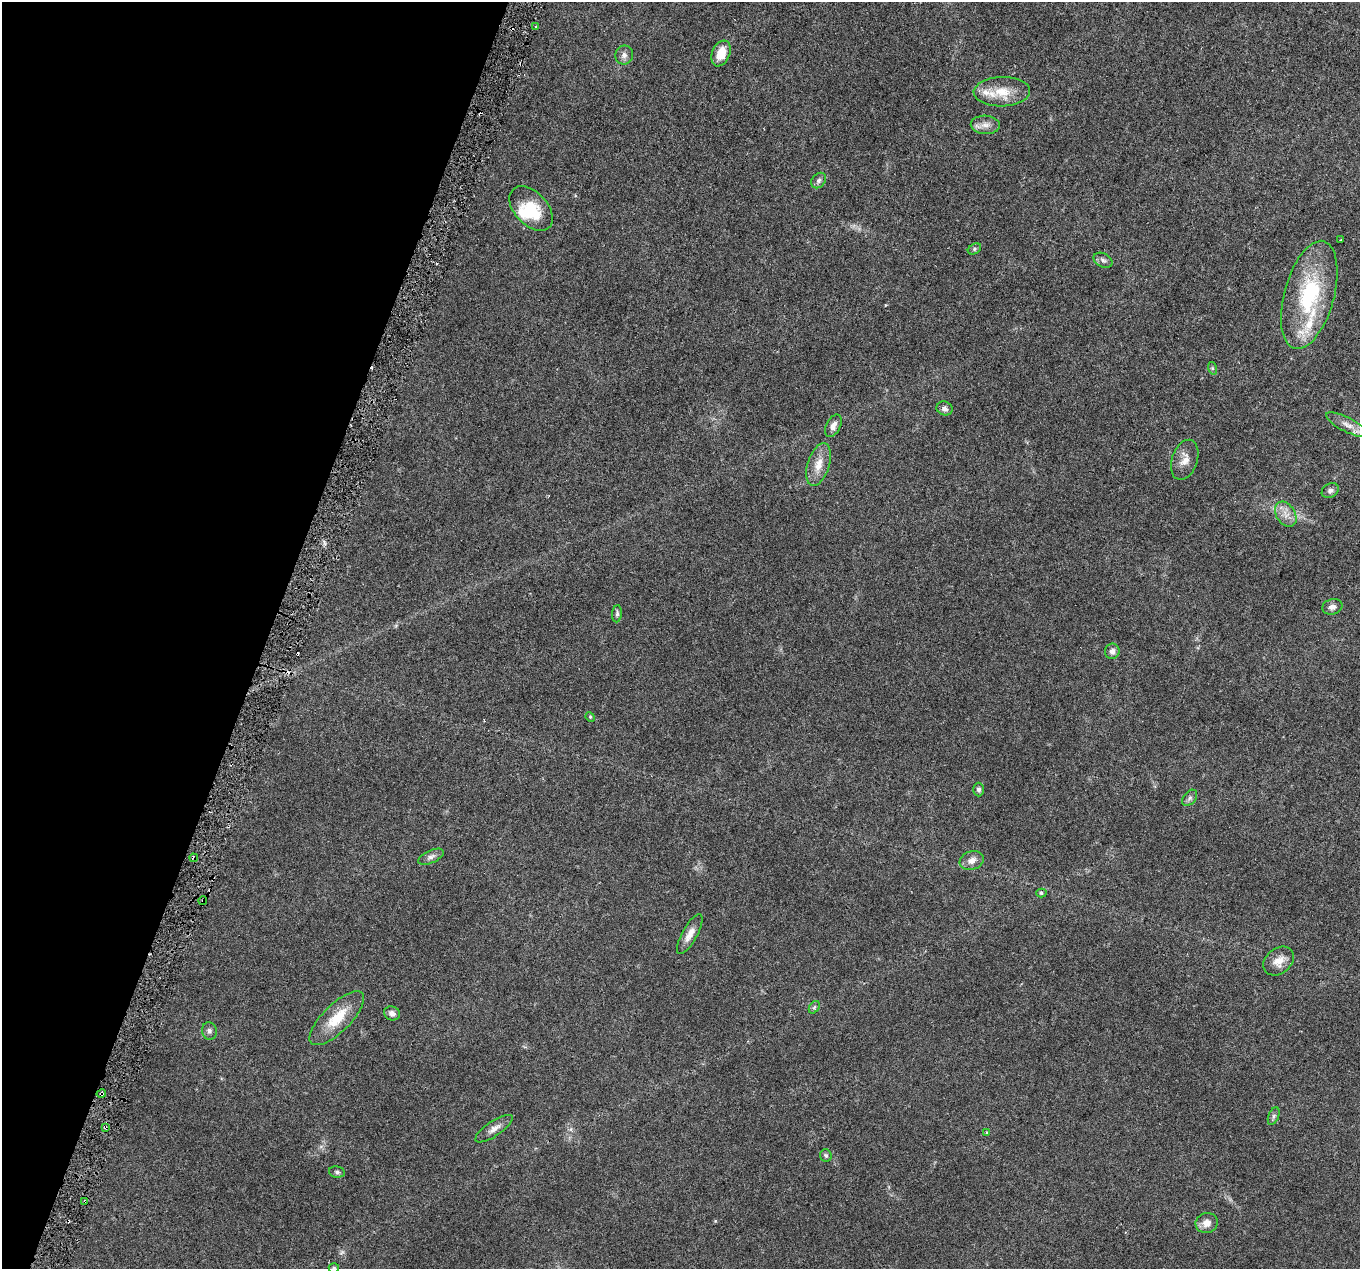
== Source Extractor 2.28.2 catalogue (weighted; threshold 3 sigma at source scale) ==
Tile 9 of 4 x 4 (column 1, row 3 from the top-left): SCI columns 1-1358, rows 1494-2760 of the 5438 x 5586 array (HDU 1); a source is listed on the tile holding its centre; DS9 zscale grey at full resolution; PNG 1362 x 1271 px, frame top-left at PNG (2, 2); each listed source drawn as its Kron ellipse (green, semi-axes under 4 px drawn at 4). Shown black and unused: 20% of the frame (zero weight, under 3 of 6 exposures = <1% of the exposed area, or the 3 px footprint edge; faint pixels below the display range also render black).
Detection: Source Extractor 2.28.2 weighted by HDU 2 'WHT'; one run over the whole footprint, this tile lists its part. Background 0.0422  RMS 0.0024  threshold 0.00978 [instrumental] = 3 sigma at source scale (4.09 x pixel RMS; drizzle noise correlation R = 1.36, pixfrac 0.8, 0.0396/0.0396 arcsec/px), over >= 5 px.
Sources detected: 56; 1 too faint to see at this stretch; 1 inside a brighter object's white glare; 5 cosmic-ray / hot-pixel residue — neither listed nor drawn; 3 inside a brighter listed object's ellipse — not listed separately; the other 46 listed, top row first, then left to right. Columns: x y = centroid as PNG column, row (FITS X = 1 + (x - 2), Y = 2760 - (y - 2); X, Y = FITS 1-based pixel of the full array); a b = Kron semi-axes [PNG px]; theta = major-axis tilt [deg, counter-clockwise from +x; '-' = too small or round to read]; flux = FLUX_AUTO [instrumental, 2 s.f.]
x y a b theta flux
536 27 3 2 - 0.32
721 53 13 9 67 3.6
624 55 9 9 - 1
1002 92 28 14 2 4.9
985 125 14 9 -4 1.6
819 180 8 6 46 0.63
531 208 26 16 -47 7.6
1341 240 3 2 - 0.28
974 249 7 5 29 0.41
1103 260 10 7 -28 0.73
1309 295 56 25 75 21
1212 368 6 4 -72 0.3
945 408 8 7 - 0.82
1347 425 24 7 -27 1.9
833 426 12 7 62 1.1
1185 460 21 12 72 2.3
819 464 22 11 72 3.1
1330 491 9 7 33 0.72
1286 514 13 9 -59 1.9
1332 607 10 7 17 1
617 614 8 5 85 0.5
1112 651 7 7 - 0.87
590 717 5 4 - 0.24
979 790 7 5 -88 0.51
1190 798 9 6 51 0.6
431 857 13 6 24 0.81
194 858 4 4 - 0.3
972 861 12 9 19 1.6
1041 893 5 4 - 0.36
203 901 4 3 - 0.54
690 934 22 7 61 1.9
1279 961 17 12 39 2.4
814 1007 7 5 57 0.39
392 1013 8 7 - 0.96
337 1018 36 14 45 6.3
209 1031 9 7 -76 0.7
101 1094 5 3 - 0.64
1274 1116 9 5 67 0.55
105 1127 4 3 - 0.37
494 1129 22 7 34 1.5
987 1133 4 3 - 0.25
826 1156 6 5 - 0.43
337 1172 8 5 -11 0.49
85 1201 3 2 - 0.28
1207 1223 11 10 - 1.7
334 1268 5 4 - 0.35
Overlapping masked pixels (flux is a lower limit): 5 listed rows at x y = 194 858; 203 901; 101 1094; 105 1127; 85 1201
Isophote crosses this tile's border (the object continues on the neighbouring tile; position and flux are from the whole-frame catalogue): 1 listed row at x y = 334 1268